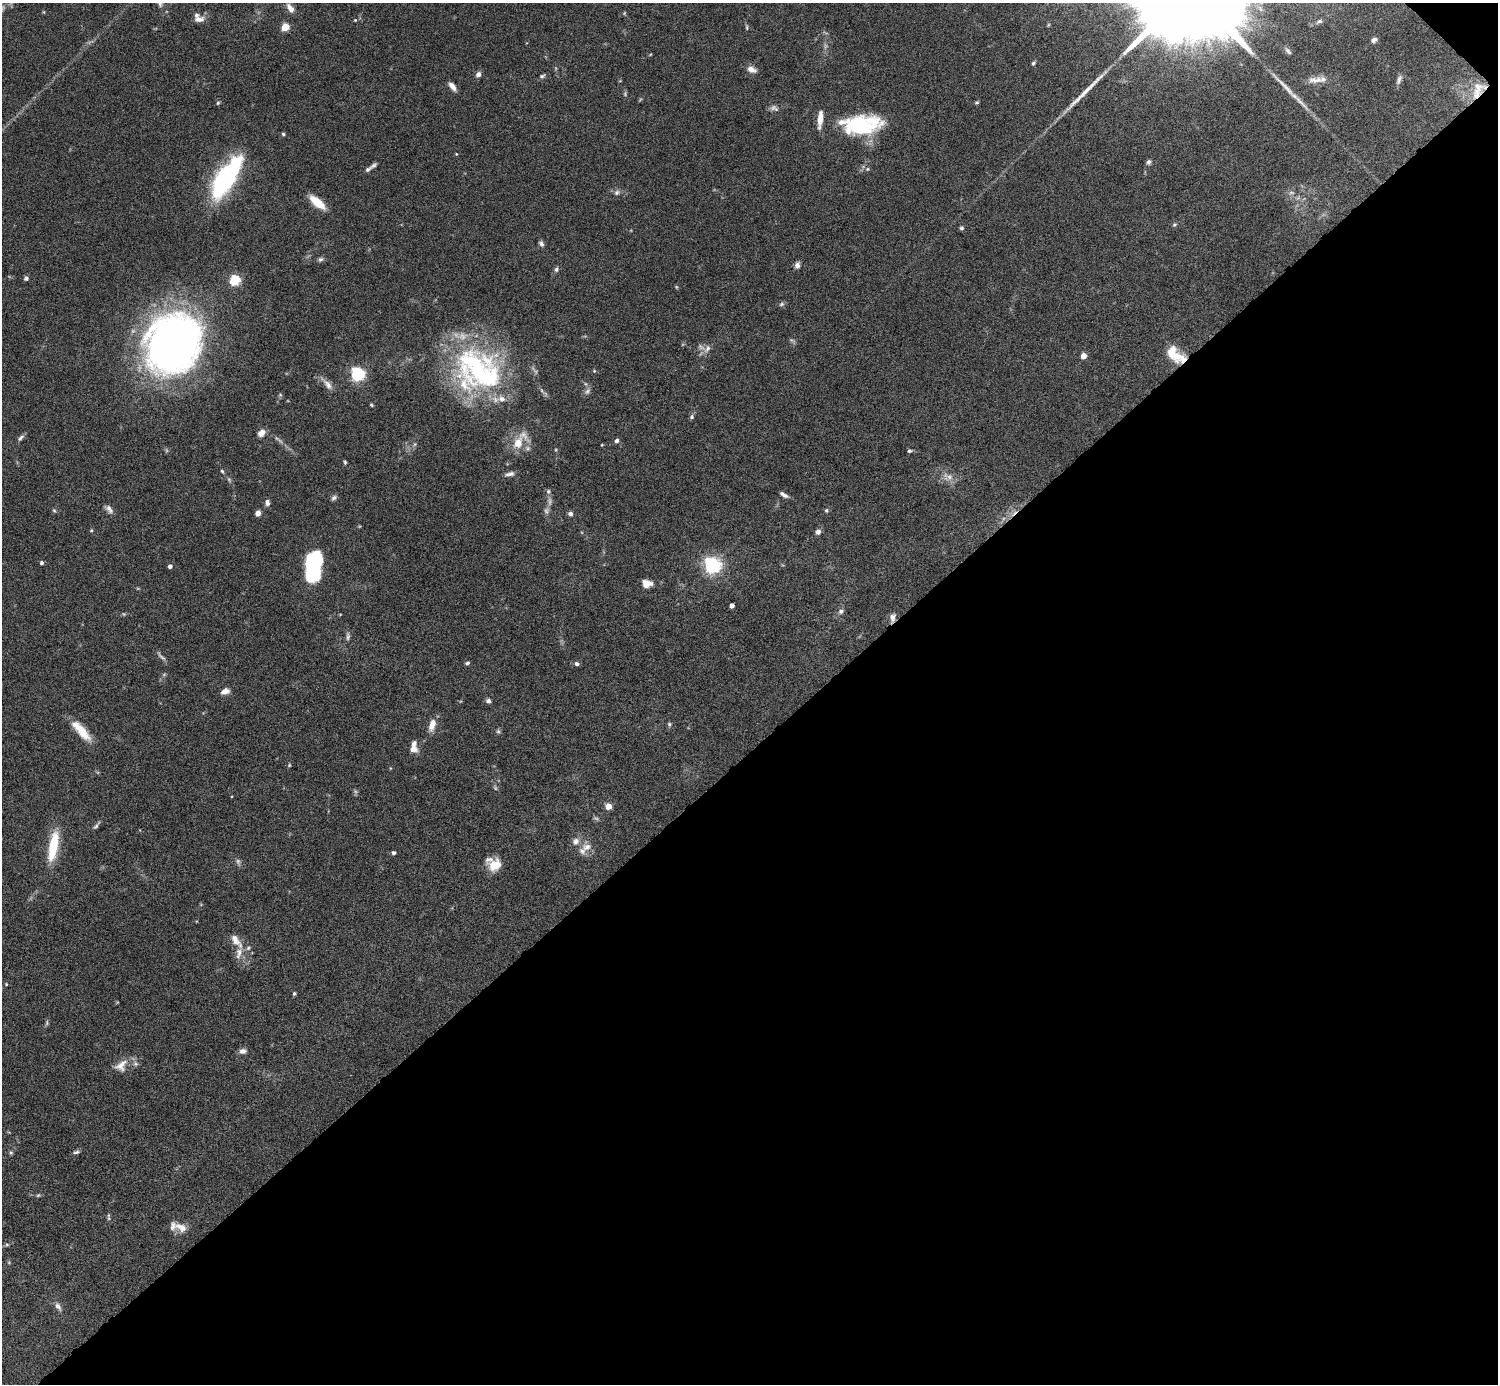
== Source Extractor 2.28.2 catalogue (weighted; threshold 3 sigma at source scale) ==
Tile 12 of 4 x 4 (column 4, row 3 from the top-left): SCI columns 4489-5984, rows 1682-3063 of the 5985 x 5985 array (HDU 1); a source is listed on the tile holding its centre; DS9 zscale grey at full resolution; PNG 1500 x 1386 px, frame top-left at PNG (2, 3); no overlay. Shown black and unused: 46% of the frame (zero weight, under 6 of 12 exposures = <1% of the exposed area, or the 3 px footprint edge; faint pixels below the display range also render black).
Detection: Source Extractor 2.28.2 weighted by HDU 2 'WHT'; one run over the whole footprint, this tile lists its part. Background 0.0755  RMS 0.0035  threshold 0.0144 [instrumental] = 3 sigma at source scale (4.09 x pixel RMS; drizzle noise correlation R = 1.36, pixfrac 0.8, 0.05/0.05 arcsec/px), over >= 5 px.
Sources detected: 151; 10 too faint to see at this stretch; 5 inside a brighter object's white glare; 2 long thin detections or spike segments (spike, bleed or trail) — not listed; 19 inside a brighter listed object's ellipse — not listed separately; the other 115 listed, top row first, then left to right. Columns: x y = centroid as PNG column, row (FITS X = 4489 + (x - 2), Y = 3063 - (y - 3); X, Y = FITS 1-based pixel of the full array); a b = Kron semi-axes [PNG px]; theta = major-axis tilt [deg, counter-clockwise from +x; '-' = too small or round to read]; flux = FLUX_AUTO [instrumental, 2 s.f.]
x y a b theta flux
290 8 12 7 -55 2.3
44 12 5 3 - 0.28
199 19 12 7 3 2.1
355 20 4 4 - 0.36
1319 21 10 5 28 1
285 27 5 4 - 12
747 27 7 3 -82 0.48
1374 40 8 5 44 0.94
1288 51 10 5 -51 0.88
1033 63 6 4 37 0.53
751 69 12 8 -24 2.1
478 74 6 5 - 1.5
542 76 8 5 28 0.7
1315 80 24 8 3 3.1
1399 80 14 5 66 1.2
452 86 12 5 -50 2
1476 94 20 12 83 6
218 103 5 4 - 0.42
977 103 5 4 - 0.47
774 108 12 7 -23 1.3
820 119 17 5 84 4.1
862 127 45 20 8 21
283 134 5 4 - 0.47
456 154 4 3 - 0.31
1149 162 7 5 56 0.91
368 169 11 5 37 0.93
867 169 5 5 - 0.51
224 180 41 22 59 39
617 192 9 7 27 1
1291 193 8 4 -8 0.69
317 202 20 8 -40 5.9
1174 224 6 5 - 0.55
961 228 5 5 - 0.62
541 244 7 5 -59 0.98
320 259 7 6 - 0.8
797 265 7 6 - 1.4
556 269 7 5 71 0.79
26 278 5 5 - 0.72
235 280 5 5 - 26
676 287 6 4 -89 0.35
781 304 7 5 27 0.72
174 343 41 35 55 360
707 349 12 7 66 1.7
1174 353 24 15 -48 7.8
1083 356 4 4 - 4.8
476 366 65 51 -63 63
594 371 5 4 - 0.34
358 374 6 6 - 73
327 384 21 7 -49 2.5
586 384 6 4 -70 0.53
587 391 11 7 49 1.2
280 395 6 4 17 0.4
371 405 5 3 - 0.39
692 417 6 6 - 0.69
261 433 9 7 43 2.3
21 438 10 5 44 0.94
616 441 5 5 - 0.95
518 443 11 8 64 5
909 451 5 4 - 0.6
345 462 5 4 - 0.49
222 471 6 4 -60 0.49
510 474 14 5 10 1.3
949 477 9 7 31 1.8
548 491 7 6 - 0.79
784 495 10 4 -30 1.3
334 498 8 6 44 0.84
267 502 7 6 - 1.2
109 509 12 6 -44 1.5
54 510 5 5 - 0.5
826 510 5 5 - 0.53
258 513 5 4 - 2.1
570 514 6 5 - 1.1
818 532 6 6 - 1.2
42 563 4 4 - 0.85
712 565 6 6 - 130
170 566 4 4 - 1.2
314 571 29 15 85 32
647 583 10 7 -2 3.6
732 605 4 4 - 1.8
841 611 7 6 - 0.97
124 614 6 4 -44 0.4
893 617 12 7 81 1.7
348 636 11 5 86 0.9
161 656 18 4 -45 1
467 663 6 3 15 0.59
577 664 6 5 - 0.93
225 691 10 7 19 1.9
488 701 6 6 - 0.84
432 724 13 7 73 3.8
669 724 6 6 - 0.6
498 731 6 6 - 0.6
83 732 28 11 -53 6.5
413 749 8 8 - 2.5
289 765 5 4 - 0.38
608 806 4 4 - 5.6
96 826 14 4 50 0.83
575 841 10 9 - 2
53 846 39 11 80 12
587 847 16 10 16 2.8
394 853 4 4 - 0.71
238 861 9 6 -75 0.87
495 865 15 12 11 5.8
236 941 24 10 -53 4
6 984 4 3 - 0.28
294 993 4 4 - 0.53
47 1023 7 5 83 0.56
243 1051 9 6 4 1.5
121 1065 20 14 44 3.9
76 1152 9 4 11 0.74
11 1153 6 5 - 0.52
38 1195 6 4 42 0.46
108 1215 7 3 -72 0.51
181 1227 17 9 -25 3
7 1245 6 4 0 0.48
58 1306 11 6 -58 1.5
Overlapping masked pixels (flux is a lower limit): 3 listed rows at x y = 1476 94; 1174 353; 893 617